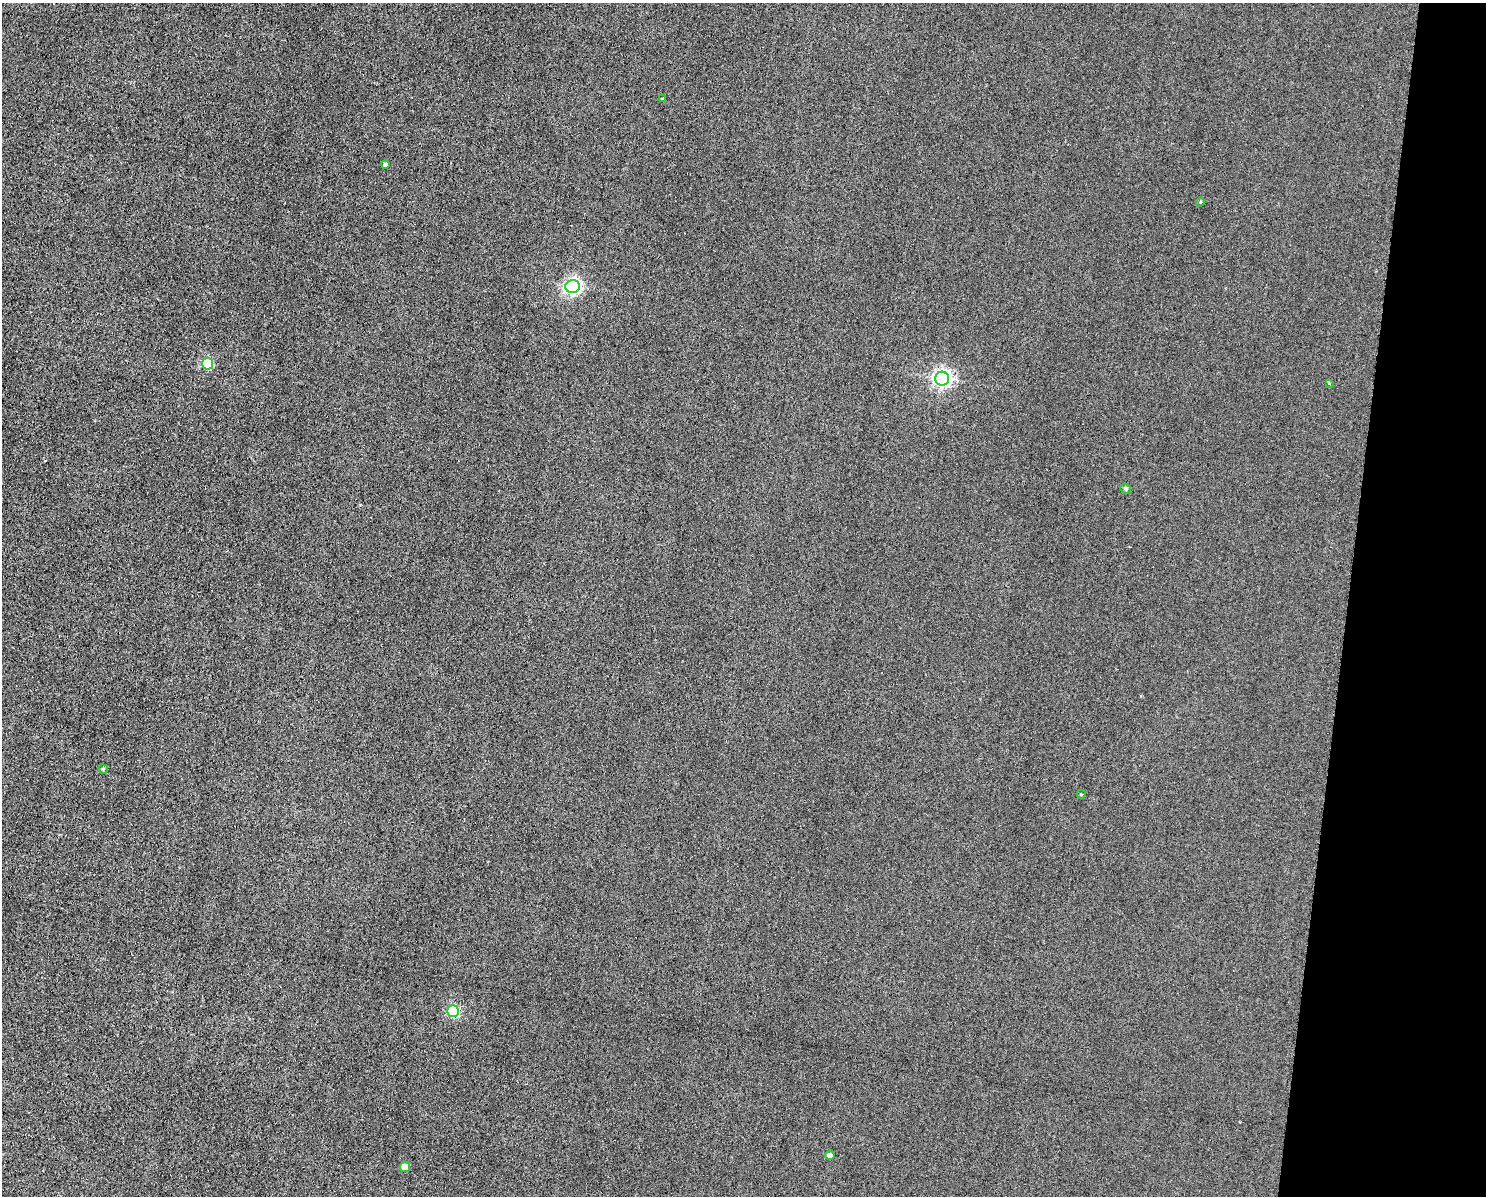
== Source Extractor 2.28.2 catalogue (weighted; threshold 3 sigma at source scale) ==
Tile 6 of 3 x 4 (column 3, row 2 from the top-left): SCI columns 3199-4682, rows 2391-3584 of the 4800 x 4779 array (HDU 1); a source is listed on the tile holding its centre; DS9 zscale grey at full resolution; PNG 1488 x 1198 px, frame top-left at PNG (2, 3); each listed source drawn as its Kron ellipse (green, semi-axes under 4 px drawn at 4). Shown black and unused: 9% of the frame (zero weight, under 3 of 6 exposures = <1% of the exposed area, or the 3 px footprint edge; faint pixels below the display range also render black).
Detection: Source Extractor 2.28.2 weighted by HDU 2 'WHT'; one run over the whole footprint, this tile lists its part. Background 0.00826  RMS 0.0031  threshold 0.0128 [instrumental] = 3 sigma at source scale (4.09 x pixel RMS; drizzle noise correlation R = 1.36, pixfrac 0.8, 0.05/0.05 arcsec/px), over >= 5 px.
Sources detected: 13; all 13 listed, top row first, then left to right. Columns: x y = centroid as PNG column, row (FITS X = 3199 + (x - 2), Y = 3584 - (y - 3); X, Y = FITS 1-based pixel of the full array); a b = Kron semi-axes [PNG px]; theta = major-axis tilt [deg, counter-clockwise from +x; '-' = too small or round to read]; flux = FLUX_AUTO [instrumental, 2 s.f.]
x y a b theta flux
663 99 4 3 - 0.39
385 165 4 4 - 0.82
1200 202 4 3 - 0.23
573 286 7 6 - 90
208 364 5 5 - 20
942 379 7 7 - 110
1329 383 3 3 - 0.33
1125 489 5 5 - 0.61
103 769 5 4 - 0.39
1081 794 4 4 - 0.33
453 1011 6 5 - 31
830 1155 5 4 - 1.2
405 1167 5 5 - 4.3